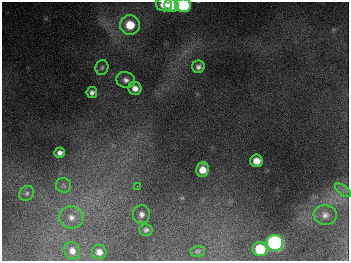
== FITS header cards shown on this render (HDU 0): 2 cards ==
NAXIS1  =                  347
NAXIS2  =                  259

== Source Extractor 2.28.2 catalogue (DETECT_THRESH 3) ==
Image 347 x 259 px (HDU 0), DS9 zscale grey, 1 PNG px = 1 image px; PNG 351 x 263 px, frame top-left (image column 1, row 259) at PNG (2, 2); each listed source drawn as its Kron ellipse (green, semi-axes under 4 px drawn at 4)
Background 675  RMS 50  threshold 150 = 3 sigma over >= 5 px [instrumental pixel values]
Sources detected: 25; all 25 listed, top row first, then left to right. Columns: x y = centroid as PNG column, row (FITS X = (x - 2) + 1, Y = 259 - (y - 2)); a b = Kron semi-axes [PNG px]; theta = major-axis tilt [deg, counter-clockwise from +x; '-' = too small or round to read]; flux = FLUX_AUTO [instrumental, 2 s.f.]
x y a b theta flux
164 5 8 6 3 4.3e+04
172 5 7 6 - 6.1e+04
183 5 8 7 - 2.5e+05
130 25 10 10 - 9.0e+04
198 67 6 6 - 1.2e+04
102 68 7 6 - 7.8e+03
126 80 9 7 -16 1.6e+04
135 88 6 6 - 2.2e+04
92 92 5 5 - 1.2e+04
60 153 5 5 - 1.5e+04
256 161 6 6 - 3.5e+04
202 170 7 6 - 4.0e+04
64 185 7 7 - 1.2e+04
137 186 4 4 - 2.7e+03
343 190 9 4 -37 1.3e+04
27 193 8 7 - 1.1e+04
141 214 9 8 - 1.7e+04
325 215 11 10 - 2.2e+04
71 217 12 11 - 3.3e+04
146 230 6 6 - 8.6e+03
275 243 8 8 - 1.1e+06
260 249 7 7 - 1.2e+05
72 251 9 7 -66 2.4e+04
197 251 7 5 1 5.9e+03
99 252 7 7 - 2.1e+04
At the frame edge (FLAGS 8, measured only in part): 1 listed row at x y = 183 5